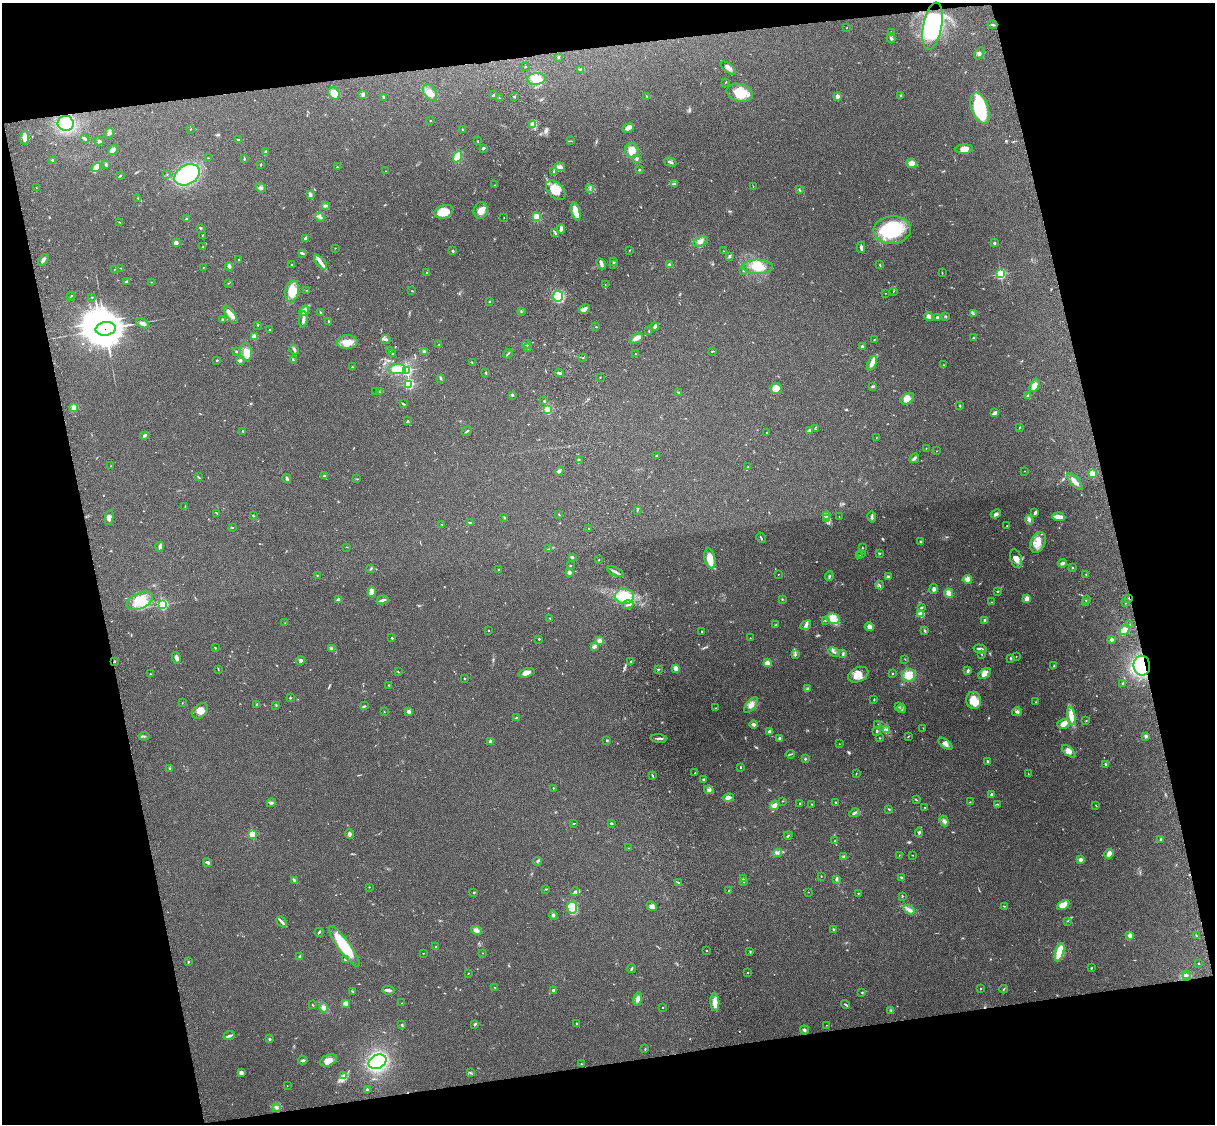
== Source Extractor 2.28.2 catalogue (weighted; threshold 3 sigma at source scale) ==
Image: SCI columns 119-4968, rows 165-4651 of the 5089 x 4928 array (HDU 1 of 3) = the unmasked area's bounding box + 8 px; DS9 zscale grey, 4 x 4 block average (1 PNG px = mean of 4 x 4 image px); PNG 1217 x 1126 px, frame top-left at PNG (2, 3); each listed source drawn as its Kron ellipse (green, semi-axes under 4 px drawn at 4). Shown black and unused: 25% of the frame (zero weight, under 3 of 4 exposures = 6% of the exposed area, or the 3 px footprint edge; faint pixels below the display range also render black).
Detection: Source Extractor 2.28.2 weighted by HDU 2 'WHT'. Background 0.261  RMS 0.0088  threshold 0.0397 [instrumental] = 3 sigma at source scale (4.5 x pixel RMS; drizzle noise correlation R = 1.50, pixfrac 1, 0.05/0.05 arcsec/px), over >= 5 px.
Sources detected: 630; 7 too faint to see at this stretch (4 x 4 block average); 1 inside a brighter object's white glare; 1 cosmic-ray / hot-pixel residue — neither listed nor drawn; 8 coinciding with a brighter row at this scale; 27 inside a brighter listed object's ellipse — not listed separately; of the other 586, all 500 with FLUX_AUTO >= 1.65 (the completeness limit of this list) listed and drawn (86 fainter detections not listed), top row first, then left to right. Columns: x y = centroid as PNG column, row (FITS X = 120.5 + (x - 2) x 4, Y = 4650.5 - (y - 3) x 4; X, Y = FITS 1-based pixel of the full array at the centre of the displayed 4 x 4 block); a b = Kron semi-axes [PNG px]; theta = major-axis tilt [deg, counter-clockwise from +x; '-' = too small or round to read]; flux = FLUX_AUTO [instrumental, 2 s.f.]
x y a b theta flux
993 25 5 2 - 7.1
932 26 24 9 79 390
847 28 2 2 - 2.2
892 33 2 2 - 3.4
891 38 5 3 - 9.3
979 53 6 3 59 10
558 57 2 2 - 17
525 67 2 2 - 8.6
728 68 9 3 -37 18
581 69 3 2 - 5.4
536 79 9 6 4 99
725 82 2 2 - 2
334 93 7 5 -51 65
430 93 9 6 -57 45
740 93 13 8 -15 100
363 94 4 3 - 15
494 95 4 2 - 7.4
900 95 3 2 - 3.6
647 96 3 2 - 4.6
837 96 2 2 - 78
384 97 4 2 - 5.3
514 97 2 2 - 4.8
499 98 2 2 - 2.1
980 108 16 8 -71 350
430 121 2 2 - 1.9
66 123 8 7 - 350
533 124 3 3 - 11
628 128 6 4 22 24
190 129 2 2 - 2.2
462 130 2 2 - 2.5
109 133 6 3 59 11
25 137 7 4 82 21
85 139 4 2 - 15
238 140 2 2 - 11
99 141 5 3 - 12
477 141 2 2 - 3.2
571 141 2 2 - 2.5
483 148 4 2 - 6.3
964 149 9 5 5 42
113 150 6 4 44 35
632 151 7 7 - 53
266 152 3 2 - 5.6
457 157 6 3 68 71
208 158 2 2 - 2.4
244 159 3 2 - 3.4
637 159 4 3 - 8.9
52 160 2 2 - 22
670 162 6 2 -16 8.1
912 163 5 3 - 39
106 164 3 2 - 5.5
261 164 2 2 - 3.3
337 167 2 2 - 15
560 167 5 3 - 20
96 168 5 4 - 38
639 170 2 2 - 5.2
386 171 2 2 - 2.6
554 172 4 2 - 19
167 174 2 2 - 2.7
187 175 13 9 30 460
120 176 3 2 - 5.5
674 184 3 2 - 5.1
495 185 2 2 - 2.4
753 187 2 2 - 1.8
36 188 2 2 - 1.7
261 188 5 3 - 11
590 188 3 2 - 4.7
799 189 3 2 - 4.8
556 190 12 7 -46 100
310 195 4 2 - 19
138 198 2 2 - 2.5
325 206 3 3 - 8.5
481 211 8 7 - 45
444 212 9 6 17 89
576 212 9 4 -76 58
320 217 4 2 - 9.1
504 217 2 2 - 1.9
537 217 3 3 - 38
186 219 3 2 - 4.7
119 222 3 2 - 3.2
201 228 3 2 - 4.6
561 229 4 4 - 15
892 230 18 14 4 300
555 233 2 2 - 3.4
202 235 2 2 - 2.9
306 238 4 2 - 10
700 242 8 3 27 15
176 243 3 3 - 21
994 243 2 2 - 29
203 247 3 2 - 3.1
861 247 5 3 - 12
335 248 2 2 - 2.6
630 250 2 2 - 2.6
453 251 2 2 - 5.8
723 251 2 2 - 2
302 253 4 2 - 9.3
730 256 3 2 - 9.9
239 259 2 2 - 1.6
43 260 6 2 53 17
320 262 8 3 -50 24
614 262 2 2 - 15
601 264 6 4 -62 16
292 265 2 2 - 9.7
614 265 2 2 - 4.7
670 265 3 2 - 13
880 265 3 2 - 3.5
229 266 4 2 - 26
758 267 15 7 -1 78
121 268 3 2 - 2.5
203 268 2 2 - 2.3
115 269 3 2 - 2.3
743 270 2 2 - 4.1
427 273 2 2 - 3.9
942 273 2 2 - 2.8
1000 274 2 2 - 530
126 282 3 2 - 5.1
152 282 2 2 - 2.2
228 283 2 2 - 2.2
605 285 2 2 - 1.8
306 290 2 2 - 2.2
292 291 11 6 80 89
412 291 2 2 - 2.2
893 291 2 2 - 2.2
885 293 2 2 - 1.7
72 296 2 2 - 5.9
558 296 5 5 - 180
70 297 2 2 - 1.7
92 297 2 2 - 2.5
490 301 2 2 - 6.8
584 309 6 3 31 22
304 311 5 4 - 27
320 312 2 2 - 3.7
521 312 2 2 - 1.8
973 314 3 2 - 5
231 315 10 4 -57 34
929 316 4 3 - 23
946 316 2 2 - 1.9
937 318 3 2 - 8.8
222 320 3 2 - 4.1
303 320 8 3 84 26
329 321 2 2 - 6.4
142 323 7 3 -26 14
258 325 2 2 - 3.5
596 327 2 2 - 3.2
655 327 4 2 - 15
106 329 10 7 9 12000
270 330 2 2 - 2.5
649 331 2 2 - 2.7
254 337 2 2 - 120
636 338 7 4 27 26
973 338 2 2 - 2.1
386 339 5 2 - 12
874 340 2 2 - 2.2
347 342 10 7 2 60
439 344 2 2 - 1.9
527 345 4 2 - 9.4
862 346 2 2 - 29
528 348 3 2 - 3.3
294 349 5 2 - 8.2
389 350 2 2 - 4.2
424 351 4 2 - 5.2
712 351 3 2 - 3.5
236 352 2 2 - 4.6
246 352 9 6 -83 53
392 353 2 2 - 8.9
508 354 5 2 - 7.3
635 354 3 2 - 2.8
583 358 2 2 - 1.8
217 360 2 2 - 5
240 360 4 3 - 8
293 360 3 2 - 4.8
472 362 2 2 - 1.9
872 363 8 4 66 33
943 365 2 2 - 2.2
352 367 3 2 - 4.1
397 369 9 5 2 70
407 370 2 2 - 550
486 373 3 2 - 4
559 373 4 2 - 8.5
600 377 2 2 - 2.2
440 378 2 2 - 2.5
409 384 2 2 - 550
873 386 3 3 - 6.3
1034 386 7 4 62 40
776 388 5 5 - 49
376 391 2 2 - 2.5
379 392 2 2 - 2.7
679 392 3 2 - 4.2
512 395 2 2 - 9.3
1028 396 4 2 - 5.6
907 399 7 5 38 51
544 401 2 2 - 3.4
403 404 4 2 - 4.7
960 406 3 2 - 3.5
74 407 2 2 - 170
547 409 2 2 - 480
995 413 3 2 - 32
408 421 2 2 - 3.4
1020 427 2 2 - 2.2
815 429 3 2 - 3.7
809 430 3 3 - 6.7
243 431 3 2 - 6
466 431 5 2 - 6.1
767 433 2 2 - 4.9
144 436 4 3 - 8.6
876 438 2 2 - 2
926 448 2 2 - 2
937 451 2 2 - 1.8
656 455 3 2 - 2.8
914 458 5 3 - 12
579 459 2 2 - 2.9
111 466 2 2 - 2.6
748 467 2 2 - 2.1
559 471 5 3 - 8.7
1024 471 2 2 - 2.4
1092 474 2 2 - 190
325 476 3 2 - 6.1
198 477 4 2 - 4
287 479 4 3 - 7.7
357 479 2 2 - 2.2
1075 482 10 3 -47 38
185 507 3 2 - 2.8
637 510 2 2 - 2.1
217 513 3 2 - 2.9
1035 513 4 2 - 12
559 514 3 2 - 2.7
996 514 5 4 - 14
827 515 4 2 - 9.2
253 516 3 2 - 3.9
504 517 2 2 - 2.6
839 517 2 2 - 2.3
872 517 5 2 - 8.7
1059 517 6 3 -7 42
109 518 7 4 78 21
827 519 3 3 - 9.1
1029 520 5 3 - 12
470 522 2 2 - 1.7
442 524 2 2 - 4.3
1007 526 2 2 - 1.7
232 527 2 2 - 4
589 528 2 2 - 2.3
761 538 5 2 - 4.9
920 542 3 2 - 6
1038 542 11 7 67 54
160 546 5 3 - 10
347 547 2 2 - 1.9
863 548 3 2 - 2.8
549 549 2 2 - 3.6
862 553 2 2 - 2
880 553 2 2 - 1.9
860 556 3 2 - 4.9
572 557 3 3 - 6.4
710 558 10 5 -77 78
1016 559 10 5 -72 31
599 560 2 2 - 1.7
1063 563 4 3 - 12
570 566 2 2 - 8.6
1072 568 2 2 - 4
371 569 3 2 - 4.8
499 570 2 2 - 3.5
569 572 3 2 - 13
615 572 9 2 -24 16
778 574 2 2 - 1.9
1086 574 2 2 - 3.4
317 575 2 2 - 2.2
829 576 5 2 - 5.5
888 576 3 2 - 6.5
967 579 4 4 - 33
880 585 4 2 - 6.2
934 589 5 3 - 11
997 591 2 2 - 4
372 592 5 3 - 30
949 593 4 3 - 33
624 596 9 7 -6 140
1129 598 3 2 - 3.2
782 599 2 2 - 3.2
1027 599 4 3 - 29
338 600 4 3 - 15
383 600 6 2 15 14
1086 600 3 2 - 5.1
140 601 14 8 26 92
991 602 2 2 - 2.4
1085 602 2 2 - 2.4
1125 603 2 2 - 2.8
162 604 2 2 - 730
628 605 5 2 - 8
921 608 3 2 - 7.5
921 614 2 2 - 230
550 618 3 2 - 3.1
833 619 7 5 -13 39
825 620 3 2 - 2.3
985 620 2 2 - 14
285 623 2 2 - 1.7
775 625 3 2 - 3.2
806 625 6 4 38 14
1130 625 3 2 - 4
869 627 4 3 - 28
488 630 2 2 - 2.6
1125 630 6 4 51 60
702 631 2 2 - 5.5
925 631 3 2 - 5.8
392 638 3 2 - 4.4
750 638 2 2 - 4
539 639 2 2 - 13
1111 639 3 2 - 12
599 641 3 3 - 18
594 647 3 3 - 9.6
215 648 3 2 - 4.2
332 649 4 3 - 8.6
980 649 7 2 -14 20
834 652 6 2 -20 7.4
843 653 3 2 - 6.1
982 654 4 2 - 2.7
795 655 4 2 - 5.5
1016 656 2 2 - 2.3
176 658 6 4 -73 17
1011 658 2 2 - 15
905 659 2 2 - 2.1
114 661 2 2 - 4.2
300 661 4 3 - 12
631 661 3 2 - 4.2
767 663 3 3 - 24
1054 666 3 2 - 5.5
1142 666 10 8 -81 520
676 668 2 2 - 160
218 669 3 2 - 3.3
658 669 2 2 - 4.4
968 671 3 2 - 8.8
398 672 2 2 - 1.9
527 673 8 4 14 26
893 673 2 2 - 3.4
985 673 7 4 40 42
150 674 2 2 - 3.5
858 675 10 7 25 53
909 675 6 6 - 69
464 678 2 2 - 5
1123 684 3 2 - 11
389 685 2 2 - 2.5
807 689 2 2 - 2.8
290 698 3 2 - 4.4
874 699 2 2 - 3.9
974 700 8 7 - 66
1036 702 2 2 - 2.9
182 703 2 2 - 1.7
256 705 2 2 - 2.6
751 705 9 4 52 29
276 706 2 2 - 1.9
365 706 2 2 - 3.4
898 707 2 2 - 2.5
716 708 2 2 - 2.8
901 709 4 3 - 9.7
200 711 9 6 40 40
384 712 2 2 - 3.7
409 712 3 3 - 14
1017 712 5 2 - 9.8
1071 716 9 4 -81 63
516 718 2 2 - 26
1086 721 2 2 - 1.7
754 724 4 3 - 10
878 724 2 2 - 1.7
1064 724 6 5 - 31
923 728 2 2 - 1.8
886 729 3 2 - 6.8
877 731 3 2 - 6.6
769 732 4 3 - 12
144 736 5 2 - 6.5
908 736 3 2 - 3.1
1146 736 4 2 - 6.8
659 738 8 2 -5 11
779 738 2 2 - 32
880 738 2 2 - 3.7
607 740 2 2 - 5
490 741 2 2 - 60
839 744 2 2 - 1.8
945 744 8 3 -38 20
1069 751 8 4 -42 20
790 754 5 2 - 5.7
805 759 2 2 - 5.8
987 761 3 2 - 3.9
1105 764 3 2 - 3.9
740 767 2 2 - 3.7
170 768 3 2 - 4.5
695 773 3 2 - 2
856 773 2 2 - 1.9
1028 774 3 2 - 2.4
652 775 3 2 - 6.9
703 779 3 2 - 6.6
553 788 2 2 - 4.4
709 790 5 3 - 14
991 794 2 2 - 32
728 798 6 4 12 18
916 800 3 2 - 3.2
782 801 2 2 - 2.3
836 802 2 2 - 3.7
970 802 3 2 - 2
271 803 5 2 - 8.9
800 803 2 2 - 2.7
812 804 2 2 - 2.5
997 804 3 2 - 2.8
774 805 5 3 - 23
1096 805 3 2 - 2.9
925 808 2 2 - 2.3
889 809 3 2 - 3.8
854 813 5 2 - 12
944 821 5 2 - 9.8
574 823 2 2 - 3
611 823 2 2 - 6.1
919 833 5 2 - 5.8
252 834 2 2 - 320
349 834 5 3 - 11
788 835 4 2 - 5.2
1161 839 3 2 - 6.8
834 841 3 2 - 2.4
629 848 2 2 - 1.9
777 853 4 2 - 9.7
1109 854 5 3 - 35
899 855 2 2 - 2
912 855 2 2 - 1.8
843 857 2 2 - 3.3
1081 859 3 3 - 14
537 861 4 2 - 5.9
207 862 5 3 - 9.1
821 876 2 2 - 2.6
901 878 3 2 - 5.1
744 879 3 2 - 18
836 879 4 2 - 12
294 880 4 2 - 13
678 882 3 2 - 4.8
744 882 2 2 - 3.3
369 887 2 2 - 1.9
545 889 3 2 - 4.2
729 891 3 2 - 5.1
575 892 4 3 - 8.8
808 892 2 2 - 1.8
474 893 2 2 - 11
858 893 2 2 - 6.4
902 896 2 2 - 4
1063 905 7 4 29 33
652 906 5 3 - 14
1004 906 2 2 - 3.1
572 907 6 5 - 150
909 910 6 3 -32 17
553 915 4 2 - 8.7
1067 921 2 2 - 2.7
281 922 6 2 -42 13
476 930 5 4 - 23
834 930 3 2 - 11
319 932 5 2 - 6.2
1130 935 2 2 - 100
1196 935 2 2 - 2
344 946 25 6 -54 220
436 947 2 2 - 2.1
706 951 2 2 - 2.2
750 952 2 2 - 3.2
1060 952 9 4 73 170
423 953 2 2 - 1.8
483 953 2 2 - 2
300 957 3 2 - 16
345 960 3 2 - 4.3
188 962 3 2 - 4.1
1198 963 2 2 - 3.5
632 968 4 2 - 5.3
1091 968 2 2 - 3.3
468 973 2 2 - 2.2
748 973 2 2 - 4.7
1186 975 4 2 - 6
1186 977 3 2 - 4
495 987 2 2 - 1.8
980 989 2 2 - 7
1004 989 4 2 - 5.3
388 990 6 2 -6 21
553 990 2 2 - 41
353 991 2 2 - 2.4
862 992 2 2 - 3.8
638 999 7 3 77 25
715 1002 9 4 -86 39
346 1003 2 2 - 140
402 1003 2 2 - 2.3
846 1004 4 2 - 5.7
313 1005 3 2 - 3.4
663 1007 2 2 - 5.3
324 1008 5 4 - 24
891 1010 2 2 - 4.3
577 1023 2 2 - 3.9
475 1024 3 2 - 6.8
402 1025 3 2 - 4.7
826 1025 2 2 - 2.6
804 1030 4 2 - 8.2
229 1036 6 2 20 13
269 1039 2 2 - 5.4
645 1049 2 2 - 3.4
303 1060 4 2 - 6.9
328 1060 9 5 23 35
377 1062 9 6 25 660
581 1064 2 2 - 4.4
241 1073 4 3 - 12
470 1073 3 2 - 4
343 1076 2 2 - 5.6
287 1086 2 2 - 2.5
367 1090 2 2 - 9.3
276 1107 3 2 - 5.9
Overlapping masked pixels (flux is a lower limit): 3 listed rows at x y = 106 329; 1129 598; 1142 666
Diffuse or blended objects may show on this block-average render without a row.